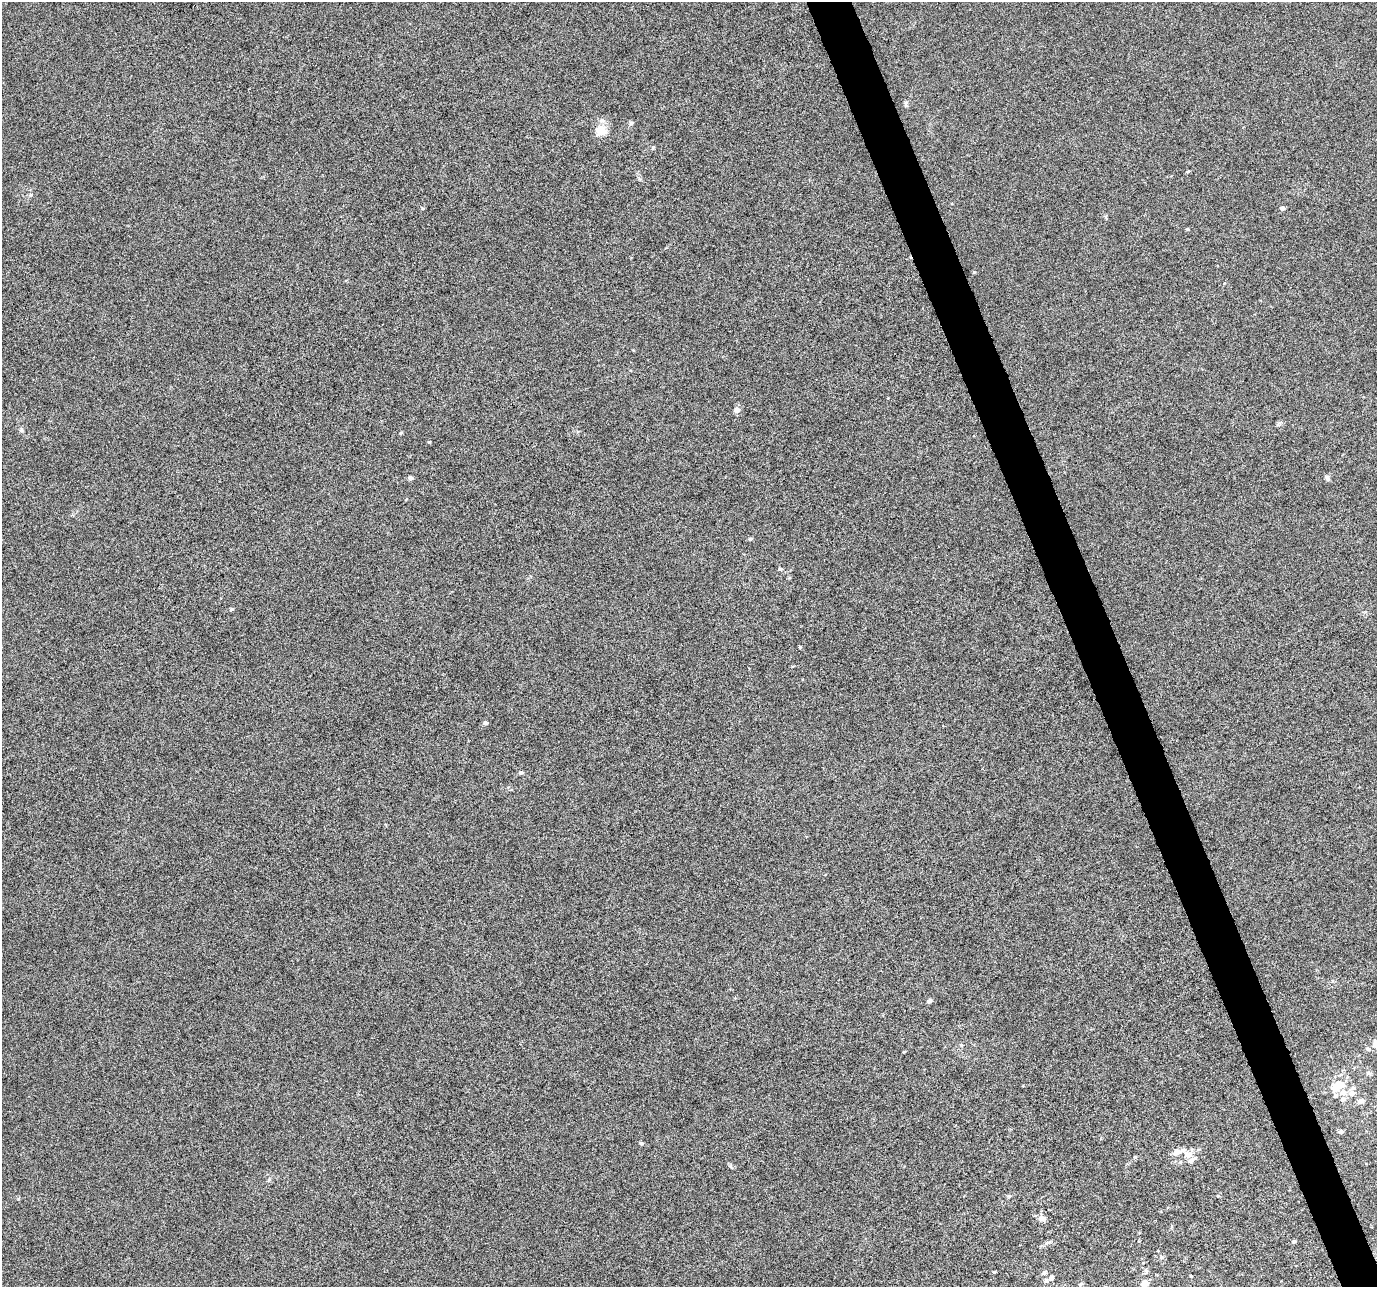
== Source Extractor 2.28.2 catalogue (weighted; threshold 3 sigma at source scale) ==
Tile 6 of 4 x 4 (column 2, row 2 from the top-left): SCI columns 1377-2751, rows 2698-3982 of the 5500 x 5339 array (HDU 1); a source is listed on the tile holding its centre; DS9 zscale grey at full resolution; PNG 1379 x 1289 px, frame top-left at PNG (2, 2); no overlay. Shown black and unused: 3% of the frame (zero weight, under 10 of 20 exposures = <1% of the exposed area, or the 3 px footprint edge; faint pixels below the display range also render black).
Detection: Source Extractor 2.28.2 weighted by HDU 2 'WHT'; one run over the whole footprint, this tile lists its part. Background -6.09e-04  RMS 0.0017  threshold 0.00681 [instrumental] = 3 sigma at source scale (4.09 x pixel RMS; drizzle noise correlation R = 1.36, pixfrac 0.8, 0.0396/0.0396 arcsec/px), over >= 5 px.
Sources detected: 47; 6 inside a brighter listed object's ellipse — not listed separately; the other 41 listed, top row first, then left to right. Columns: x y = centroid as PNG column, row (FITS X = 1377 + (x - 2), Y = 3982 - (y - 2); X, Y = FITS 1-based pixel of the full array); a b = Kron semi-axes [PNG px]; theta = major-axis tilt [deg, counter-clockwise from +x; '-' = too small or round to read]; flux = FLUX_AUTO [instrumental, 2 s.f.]
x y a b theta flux
906 104 11 3 -81 0.27
631 123 6 5 - 0.25
601 130 13 10 -17 2
1188 171 5 3 - 0.15
1282 208 5 4 - 0.44
1188 229 4 4 - 0.16
974 272 4 4 - 0.16
736 410 8 6 22 0.65
21 430 6 5 - 0.26
401 433 5 4 - 0.15
410 478 5 4 - 0.5
1328 478 9 5 -53 0.33
750 539 5 4 - 0.26
780 569 5 4 - 0.24
231 609 5 4 - 0.26
800 647 4 4 - 0.14
485 723 5 4 - 0.47
520 772 5 5 - 0.3
929 1001 5 4 - 0.48
904 1052 4 3 - 0.12
1368 1073 6 5 - 0.29
1337 1087 15 8 31 2.7
1352 1093 9 7 -9 0.8
1343 1099 7 6 - 0.53
1361 1101 6 5 - 0.85
1341 1132 5 4 - 0.41
641 1143 4 4 - 0.31
1176 1152 7 6 - 1.1
1188 1154 11 7 -16 1
1009 1196 5 5 - 0.2
1042 1218 7 6 - 1
1294 1242 4 4 - 0.3
1047 1243 10 5 26 0.39
1161 1257 6 5 - 0.29
1146 1271 8 5 84 0.35
994 1272 5 4 - 0.15
1044 1273 6 5 - 0.39
1191 1276 4 3 - 0.13
1051 1277 7 5 43 0.39
1144 1283 5 5 - 2
1080 1284 6 4 27 0.24
Isophote crosses this tile's border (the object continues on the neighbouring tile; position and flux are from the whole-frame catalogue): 1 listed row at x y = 1144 1283
Unlisted compact peaks at least as high as the median listed source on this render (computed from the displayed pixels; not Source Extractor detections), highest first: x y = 429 442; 422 208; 730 1166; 31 195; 18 1199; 653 148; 1279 423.